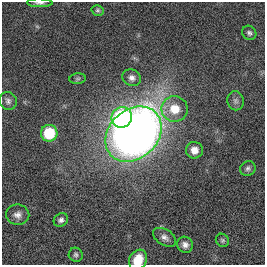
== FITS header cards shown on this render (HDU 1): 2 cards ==
NAXIS1  =                  263
NAXIS2  =                  263

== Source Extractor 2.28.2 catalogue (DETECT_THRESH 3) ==
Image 263 x 263 px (HDU 1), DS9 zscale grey, 1 PNG px = 1 image px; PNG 267 x 267 px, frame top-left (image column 1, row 263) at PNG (2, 2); each listed source drawn as its Kron ellipse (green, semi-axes under 4 px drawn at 4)
Background 0.00314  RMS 0.037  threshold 0.11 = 3 sigma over >= 5 px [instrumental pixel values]
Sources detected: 20; all 20 listed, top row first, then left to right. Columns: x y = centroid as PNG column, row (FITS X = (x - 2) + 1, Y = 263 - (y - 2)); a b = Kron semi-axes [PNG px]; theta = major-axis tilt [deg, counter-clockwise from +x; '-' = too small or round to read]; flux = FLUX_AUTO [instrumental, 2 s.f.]
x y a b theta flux
40 3 13 4 -1 7.5
98 10 6 5 - 4.3
249 33 7 6 - 6.4
132 78 9 8 - 12
77 79 8 5 7 5.1
8 101 9 8 - 9.5
236 101 9 8 - 9.4
175 109 13 12 - 54
122 117 10 10 - 290
49 133 8 8 - 110
134 134 31 24 43 2500
194 150 8 8 - 25
248 168 8 7 - 7.1
18 215 11 10 - 15
61 220 7 6 - 8.3
164 237 13 8 -32 13
222 240 7 6 - 5.1
185 245 8 7 - 13
76 255 7 7 - 5.8
138 260 10 8 60 51
At the frame edge (FLAGS 8, measured only in part): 2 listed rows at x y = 40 3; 138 260